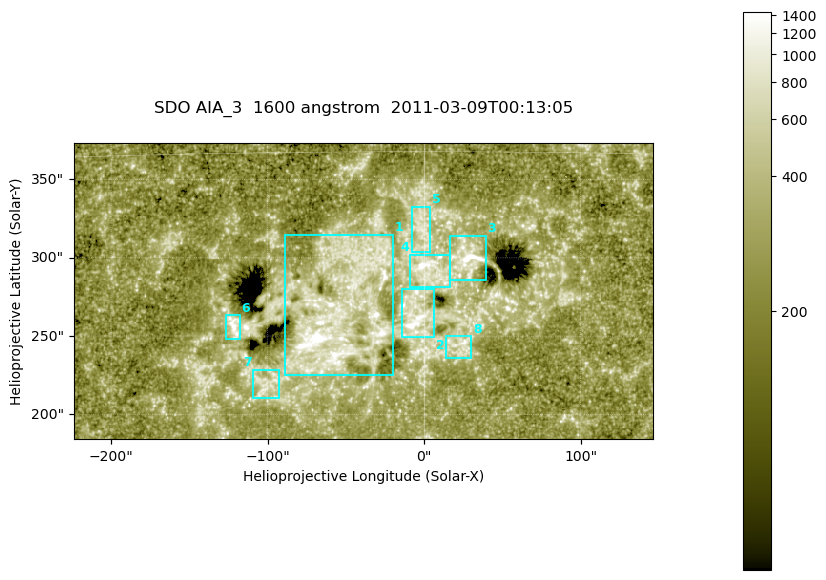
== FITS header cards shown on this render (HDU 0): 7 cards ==
TELESCOP= 'SDO     '           /
INSTRUME= 'AIA_3   '           /
WAVELNTH=                 1600 /
WAVEUNIT= 'angstrom'           /
DATE-OBS= '2011-03-09T00:13:05.119' /
CTYPE1  = 'HPLN-TAN'           /
CTYPE2  = 'HPLT-TAN'           /

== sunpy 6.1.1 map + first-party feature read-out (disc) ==
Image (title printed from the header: SDO AIA_3  1600 angstrom  2011-03-09T00:13:05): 607 x 311 px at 0.609 arcsec/px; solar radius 967 arcsec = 1587 px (partial field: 2.4% of the solar disc is inside the frame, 100% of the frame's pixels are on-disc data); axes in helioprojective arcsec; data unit not stated in the header (colour bar unlabelled)
Pointing: header CRPIX1/2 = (2052.59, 2044.23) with CRVAL1/2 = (0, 0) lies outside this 607 x 311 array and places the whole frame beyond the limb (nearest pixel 1.42 R_sun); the SolarSoft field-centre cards XCEN/YCEN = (-38.9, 278.8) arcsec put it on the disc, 1760 arcsec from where CRPIX/CRVAL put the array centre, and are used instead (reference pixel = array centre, CRVAL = XCEN/YCEN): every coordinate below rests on XCEN/YCEN
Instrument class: DISC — disc imager (sunpy class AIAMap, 1600 A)
Bright regions (active regions / flare kernels): reference = the on-disc median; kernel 5 px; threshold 5 sigma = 426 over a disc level ~259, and >= 1.15x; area >= 188 px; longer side >= 4 px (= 2.4 arcsec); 8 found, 8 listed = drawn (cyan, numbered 1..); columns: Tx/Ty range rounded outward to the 2 arcsec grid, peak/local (2 s.f.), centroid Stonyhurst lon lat
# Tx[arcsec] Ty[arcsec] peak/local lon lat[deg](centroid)
1 -90..-18 224..316 9.4 -3 +9
2 -14..8 248..282 6.9 +0 +8
3 16..40 286..314 13 +2 +11
4 -10..16 280..302 9.6 +0 +10
5 -8..4 302..334 3.6 +0 +12
6 -128..-118 248..264 6 -7 +8
7 -110..-92 210..230 3.5 -6 +6
8 14..30 236..250 5 +1 +7